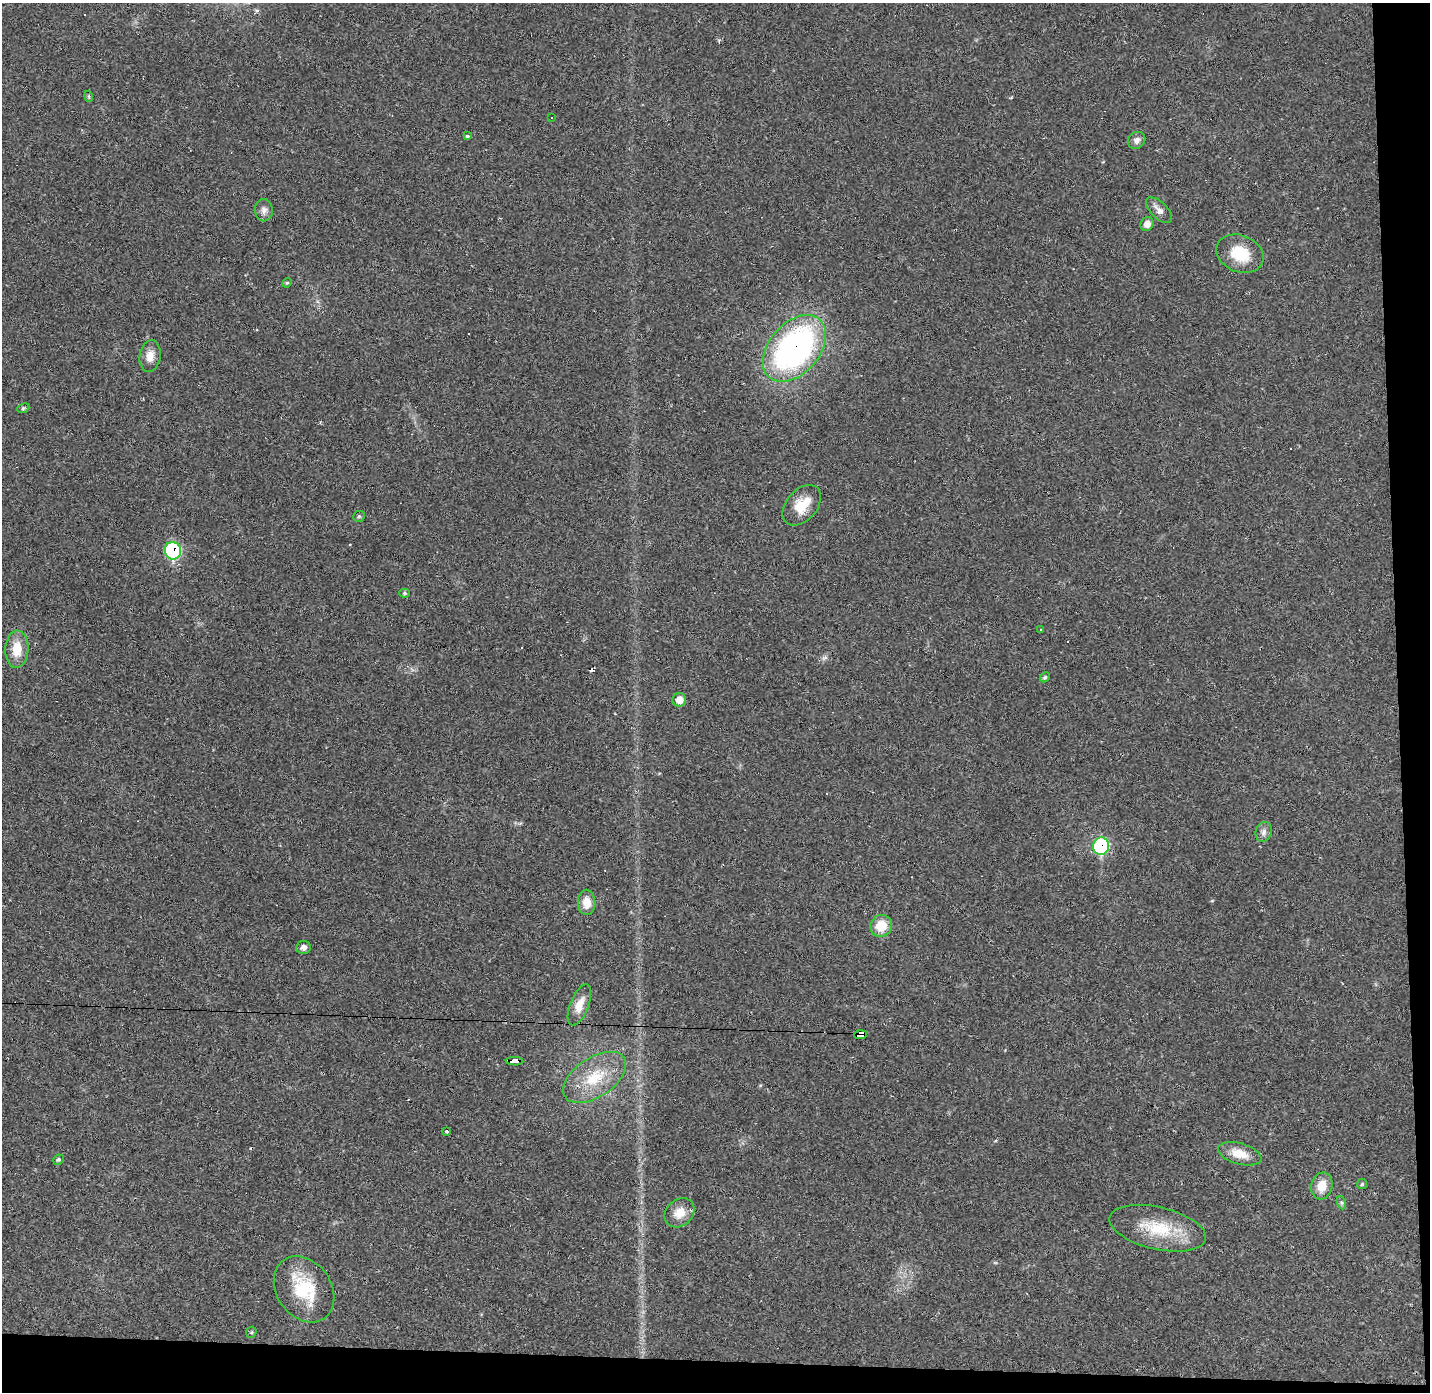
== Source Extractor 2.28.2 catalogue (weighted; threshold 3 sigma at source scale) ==
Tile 9 of 3 x 3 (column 3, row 3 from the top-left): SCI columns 2858-4285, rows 42-1431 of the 4285 x 4255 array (HDU 1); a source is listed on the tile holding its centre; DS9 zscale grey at full resolution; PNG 1432 x 1394 px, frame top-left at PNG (2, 3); each listed source drawn as its Kron ellipse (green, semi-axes under 4 px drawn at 4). Shown black and unused: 5% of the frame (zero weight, under 2 of 3 exposures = <1% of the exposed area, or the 3 px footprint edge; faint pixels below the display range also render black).
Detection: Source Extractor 2.28.2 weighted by HDU 2 'WHT'; one run over the whole footprint, this tile lists its part. Background 0.0431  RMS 0.0043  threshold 0.0193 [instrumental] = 3 sigma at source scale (4.5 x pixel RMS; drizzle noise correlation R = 1.50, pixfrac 1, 0.05/0.05 arcsec/px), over >= 5 px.
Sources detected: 48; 9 cosmic-ray / hot-pixel residue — neither listed nor drawn; the other 39 listed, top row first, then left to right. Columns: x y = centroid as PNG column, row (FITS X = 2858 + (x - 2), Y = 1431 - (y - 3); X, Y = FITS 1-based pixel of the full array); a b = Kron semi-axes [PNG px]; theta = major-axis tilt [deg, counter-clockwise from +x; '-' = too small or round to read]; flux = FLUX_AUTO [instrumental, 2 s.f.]
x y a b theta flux
89 96 5 4 - 0.6
552 118 3 3 - 0.8
467 136 4 3 - 0.9
1137 140 9 8 - 2.1
264 210 11 9 -89 2.2
1159 210 16 8 -45 2.9
1147 224 7 6 - 2.7
1240 254 24 18 -23 14
287 283 5 4 - 0.55
794 348 38 25 49 120
150 356 16 10 81 4.6
23 408 6 4 22 0.64
802 505 23 15 49 9.8
359 516 6 5 - 0.58
173 551 9 8 - 49
405 593 5 4 - 0.64
1041 629 3 3 - 0.44
17 649 18 11 87 8.7
1045 677 5 4 - 0.81
679 700 7 7 - 3.8
1264 832 10 8 74 2
1101 846 9 8 - 37
587 902 13 8 -88 4.8
881 926 11 10 - 9.1
303 947 7 6 - 2
579 1005 22 9 68 5.3
861 1035 6 4 5 86
514 1061 9 4 -1 38
595 1077 35 19 33 17
446 1131 3 3 - 0.81
1240 1154 22 10 -16 7.1
58 1160 5 5 - 0.73
1362 1184 5 5 - 0.67
1322 1186 13 10 75 6
1342 1203 7 4 -71 0.75
680 1213 16 13 43 5.9
1158 1228 49 21 -13 21
304 1289 36 27 -55 24
251 1332 6 5 - 0.61
Overlapping masked pixels (flux is a lower limit): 5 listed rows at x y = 794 348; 173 551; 1101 846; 861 1035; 514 1061